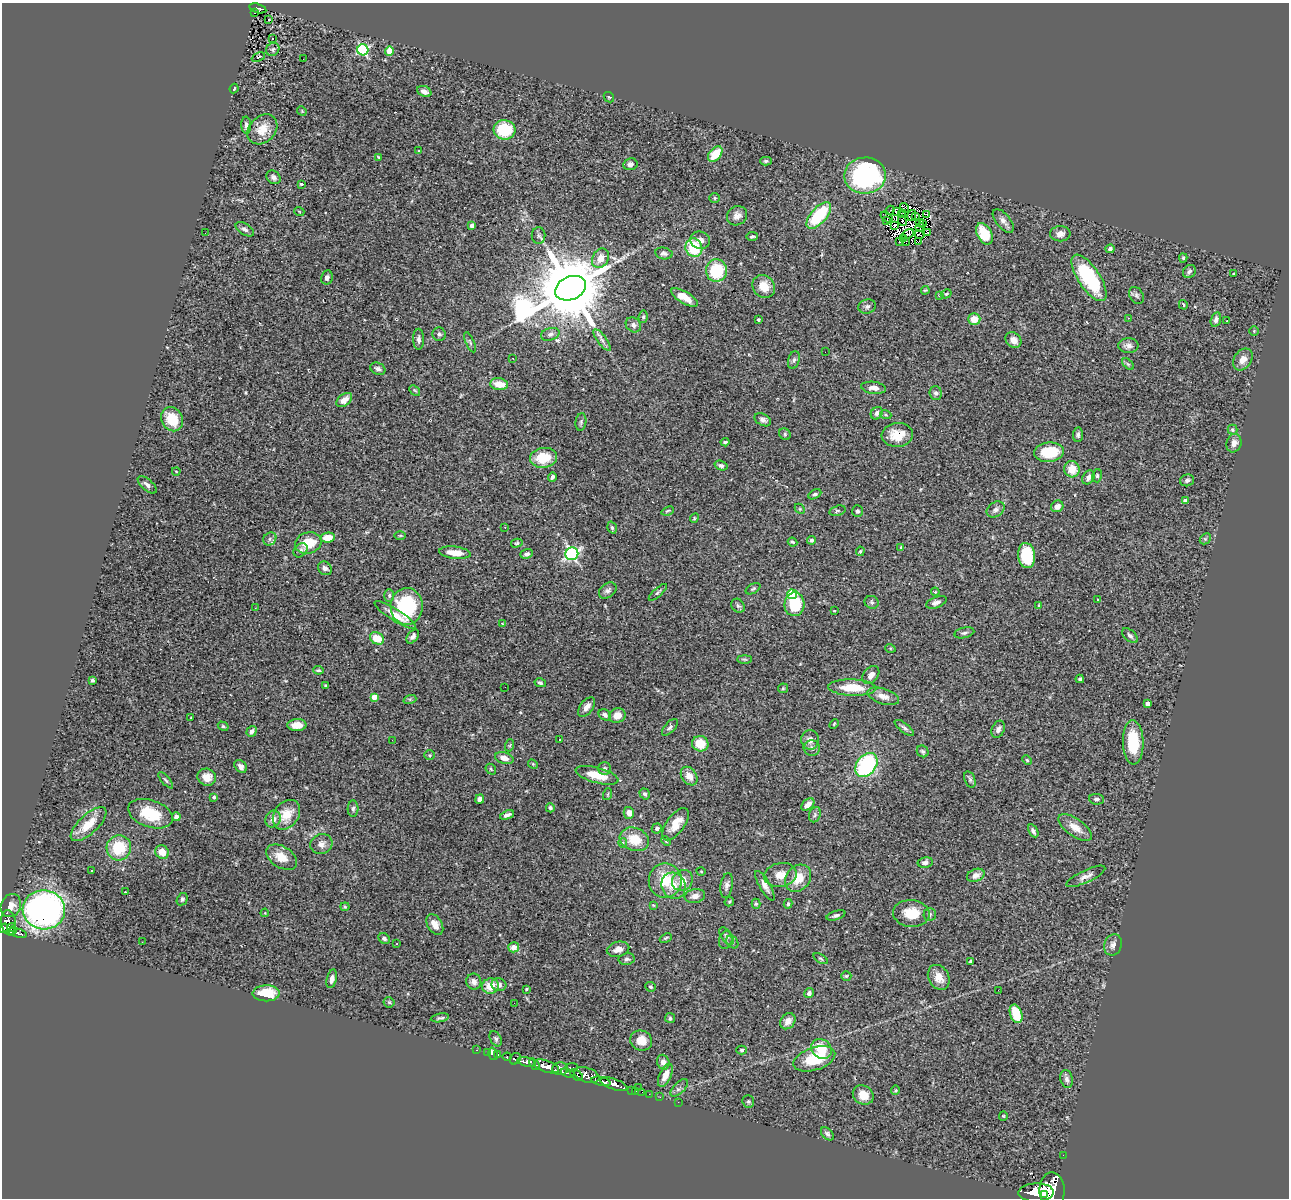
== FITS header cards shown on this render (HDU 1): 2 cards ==
NAXIS1  =                 1287
NAXIS2  =                 1196

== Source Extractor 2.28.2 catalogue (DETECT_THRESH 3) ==
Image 1287 x 1196 px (HDU 1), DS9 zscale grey, 1 PNG px = 1 image px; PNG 1291 x 1200 px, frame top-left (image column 1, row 1196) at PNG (2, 3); each listed source drawn as its Kron ellipse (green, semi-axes under 4 px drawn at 4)
Background 1.01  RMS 0.066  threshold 0.197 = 3 sigma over >= 5 px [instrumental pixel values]
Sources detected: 354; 5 with non-positive FLUX_AUTO (blend fragments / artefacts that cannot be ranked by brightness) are neither listed nor drawn; the other 349 listed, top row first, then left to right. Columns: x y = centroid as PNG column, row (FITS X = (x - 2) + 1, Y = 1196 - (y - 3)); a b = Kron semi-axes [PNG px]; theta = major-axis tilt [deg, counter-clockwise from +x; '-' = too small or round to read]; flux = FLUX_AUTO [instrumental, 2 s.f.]
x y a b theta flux
258 8 9 4 -15 94
254 13 3 2 - 9.6
269 19 2 2 - 4.7
272 39 3 3 - 45
273 49 7 6 - 10
363 50 5 5 - 550
389 51 4 4 - 94
258 57 7 3 24 4.1
303 59 2 2 - 1.8
234 89 5 3 - 5.6
424 91 7 5 -24 22
609 97 6 4 -43 5.6
302 111 5 4 - 4.2
246 125 8 5 -87 13
262 129 17 13 45 68
504 130 11 9 -5 190
419 151 3 3 - 4
715 154 9 5 49 100
379 157 4 4 - 4.3
766 161 6 4 0 7.1
630 164 7 6 - 18
865 176 21 18 3 670
274 177 8 6 -40 13
301 184 4 3 - 13
715 198 5 5 - 5.9
904 208 5 3 - 0.79
890 210 5 2 - 2.8
299 211 5 3 - 3.6
897 211 3 2 - 2.2
902 214 4 2 - 1.8
819 215 16 7 49 270
927 215 4 2 - 11
737 216 10 9 - 26
912 216 6 2 72 2.2
916 216 4 2 - 0.37
887 217 7 2 -37 8.2
886 220 3 3 - 4
902 221 5 2 - 2
1003 221 14 7 -50 24
919 222 4 2 - 6.1
922 223 2 2 - 3.9
472 225 4 3 - 19
894 225 2 2 - 4
920 227 5 3 - 3.5
245 229 10 5 -31 14
205 233 2 2 - 5.9
927 233 4 3 - 3.2
908 234 7 2 27 5.2
984 234 11 7 -62 130
1060 234 10 7 1 24
919 235 5 2 - 2.7
539 236 8 7 - 11
752 236 5 3 - 6.3
903 238 3 2 - 1.9
700 240 10 8 -14 24
900 241 4 2 - 8.2
919 241 3 2 - 6
906 242 4 2 - 1.3
694 248 9 8 - 170
1110 249 4 4 - 12
664 253 8 6 -11 13
601 258 10 8 58 45
1183 258 4 4 - 6.5
716 270 11 10 - 220
1189 271 7 6 - 11
1233 274 3 2 - 2.6
327 277 7 6 - 15
1089 278 27 11 -56 340
764 286 12 10 -50 69
571 288 16 11 24 61000
925 290 4 3 - 4.7
946 294 6 4 29 4.5
939 295 3 2 - 3.5
1136 295 9 6 -59 11
684 297 15 5 -31 57
1183 305 5 4 - 7.1
867 306 9 7 17 14
643 317 6 4 81 7.7
1128 318 3 2 - 7.5
974 319 6 6 - 57
1216 319 7 5 72 14
758 320 3 3 - 8.8
1227 320 3 2 - 24
633 325 8 7 - 17
1254 331 5 5 - 5.1
439 334 7 6 - 11
550 334 9 6 15 15
419 339 10 5 -89 15
602 340 13 4 -53 16
1013 340 9 7 -39 27
470 342 11 3 -67 7.3
1128 345 10 7 1 20
825 352 2 2 - 1.6
513 358 3 2 - 4.4
1243 359 12 8 56 40
794 360 9 5 75 11
1128 364 7 4 -44 7.2
378 369 8 6 -24 13
499 384 9 6 -8 66
873 388 12 6 -7 27
415 390 6 3 -44 5.6
936 393 7 6 - 12
344 400 9 5 38 35
877 413 6 5 - 13
886 415 5 3 - 5.2
172 419 12 10 -59 100
763 420 9 5 -28 15
581 422 9 5 83 7.8
1232 430 5 5 - 7.1
785 434 6 5 - 7.1
897 435 15 12 5 77
1078 435 7 5 85 12
725 442 4 3 - 7.4
1234 443 9 7 73 24
1049 452 15 9 6 160
543 458 14 10 8 130
721 466 6 4 -18 14
1072 469 8 7 - 68
176 471 4 2 - 2.8
1097 476 6 5 - 7.9
552 477 4 4 - 11
1088 477 7 5 52 23
1187 480 7 6 - 12
147 485 12 5 -42 16
815 494 7 4 27 9.6
1185 501 4 4 - 14
1057 506 6 5 - 29
800 509 6 4 -46 5.3
996 509 10 7 35 18
668 511 6 3 23 5.7
837 511 8 5 13 8.4
857 511 6 5 - 9.7
694 518 5 4 - 4.5
505 527 3 3 - 4.5
612 528 6 4 -72 8.6
400 535 6 4 1 4.5
327 538 7 5 5 57
270 539 7 6 - 11
1205 539 6 4 44 6.7
811 540 4 4 - 9
792 542 5 3 - 6.2
308 543 13 10 16 99
517 543 6 4 15 6.9
901 547 4 3 - 4.4
301 550 8 6 48 11
860 551 5 4 - 5.1
455 553 16 6 -6 69
527 554 6 4 20 13
572 554 6 6 - 760
1026 555 13 8 -84 200
325 568 7 6 - 16
753 589 8 4 31 7.9
608 591 9 7 38 16
658 592 11 4 42 8.7
935 592 4 3 - 3.9
792 594 5 4 - 290
389 595 6 5 - 7.2
1098 600 3 2 - 3.2
872 602 7 6 - 10
936 602 11 5 21 18
794 604 12 10 84 170
407 606 18 16 -89 340
738 606 7 6 - 11
1039 606 4 3 - 5.5
255 608 2 2 - 2.9
834 611 3 2 - 3.3
395 615 24 6 -32 56
502 623 3 3 - 3.6
964 633 10 5 13 11
413 636 8 5 54 16
1130 636 9 5 -42 12
377 638 7 6 - 78
890 648 5 3 - 4.1
744 659 7 4 0 5.6
318 670 5 3 - 5.6
871 675 10 7 50 26
1080 679 4 3 - 9.3
92 680 3 3 - 7.9
540 683 6 4 -13 7.3
326 685 3 2 - 5.1
505 687 3 2 - 3.5
783 688 5 5 - 5.2
852 688 24 8 -2 110
883 696 16 7 -18 36
374 697 4 4 - 45
410 699 6 4 17 6.5
1147 703 4 4 - 24
587 707 11 6 53 25
605 715 6 5 - 16
617 715 8 7 - 47
191 717 3 2 - 3.1
834 724 5 3 - 4.4
297 725 9 6 1 47
223 726 6 4 -29 6.2
670 727 10 5 47 12
904 728 12 4 -38 12
998 729 9 6 66 19
252 731 6 4 52 17
392 740 2 2 - 3
560 740 3 2 - 4.2
810 740 10 9 - 28
1133 742 22 10 -88 170
700 744 8 7 - 73
510 745 6 4 71 4.9
812 748 8 7 - 17
923 751 6 5 - 10
429 755 5 4 - 6
504 758 9 5 -16 30
1027 760 5 4 - 5
533 764 5 4 - 4.3
866 765 13 9 53 480
241 766 7 5 -47 19
605 768 6 6 - 10
491 769 6 4 -49 6.3
597 775 22 7 -15 100
689 776 10 7 -56 43
207 777 9 8 - 51
970 779 8 5 -72 11
166 780 10 3 -49 7.6
608 794 6 3 71 4.8
645 794 6 5 - 10
214 797 4 3 - 8.9
480 799 5 4 - 15
1096 799 7 5 -5 11
808 804 7 5 40 29
550 808 4 4 - 12
353 809 8 5 88 10
629 813 6 5 - 30
150 814 23 13 -18 140
286 815 16 12 53 84
507 815 7 4 22 15
815 815 8 5 69 10
176 817 4 4 - 17
273 819 8 7 - 26
89 824 22 9 43 82
676 824 19 9 54 72
1075 827 20 8 -35 54
657 828 5 5 - 10
1033 831 7 4 -60 14
634 839 15 11 -19 96
666 841 5 4 - 5.5
623 843 5 4 - 11
321 844 11 10 - 27
119 848 12 12 - 160
162 852 7 6 - 61
281 857 17 10 -32 64
925 862 7 5 10 15
92 871 3 2 - 4.5
701 871 4 3 - 3.4
780 875 16 12 10 52
976 875 9 6 22 27
1086 876 21 6 25 27
798 878 15 11 52 83
682 880 11 9 45 56
665 881 17 16 - 130
727 885 12 6 80 17
674 886 13 12 - 66
765 886 17 5 -60 26
125 892 4 2 - 4.6
695 896 10 7 11 27
182 899 6 5 - 8.3
729 902 5 4 - 5.5
756 904 5 4 - 5.6
788 904 4 3 - 7.1
653 905 4 4 - 4.5
11 906 12 9 65 27
345 907 4 4 - 4.5
44 910 21 19 -9 2000
265 913 4 3 - 3.7
911 913 18 13 -5 100
930 914 6 6 - 9.2
836 915 10 4 18 12
9 923 12 7 -83 870
435 924 11 7 -61 37
12 927 4 2 - 95
3 928 5 4 - 600
12 931 5 2 - 160
18 933 9 3 -14 150
727 936 10 5 -54 12
384 938 6 5 - 11
666 938 6 3 25 6.1
726 940 9 6 78 14
142 942 2 2 - 2
732 942 7 5 -50 10
397 944 3 3 - 12
1113 945 11 8 69 22
514 947 5 5 - 44
618 949 11 7 14 29
627 959 8 6 8 11
821 959 8 3 -30 6.1
970 961 3 2 - 4.6
846 976 5 5 - 6.2
939 977 13 10 -61 51
332 979 9 5 76 20
474 982 8 7 - 19
499 985 7 6 - 19
490 986 8 7 - 63
651 987 5 4 - 6.8
526 989 4 3 - 4.3
998 990 2 2 - 46
266 993 13 8 1 100
809 993 5 4 - 16
389 1002 5 5 - 6.1
514 1003 2 2 - 7.2
1016 1014 9 6 -71 120
440 1018 9 3 10 8.5
670 1018 5 5 - 6.5
788 1021 9 7 53 38
496 1039 8 5 -62 9.6
641 1041 11 10 - 52
821 1049 11 9 -39 100
477 1050 3 2 - 19
742 1050 5 4 - 7.7
488 1053 4 3 - 37
493 1054 6 3 -74 21
498 1055 3 3 - 52
507 1057 4 3 - 290
515 1059 6 5 - 290
814 1059 22 11 18 170
527 1062 9 4 -15 2100
663 1062 7 6 - 20
535 1064 6 4 -50 540
546 1066 13 5 -19 3700
572 1067 6 3 4 180
560 1069 8 6 3 1300
568 1073 7 3 -20 560
577 1075 7 4 -37 730
587 1075 13 7 -18 1200
665 1075 12 6 65 37
1067 1079 9 6 -78 15
601 1081 10 4 -13 1800
614 1084 14 5 -20 2000
638 1088 2 2 - 12
679 1088 11 5 45 15
631 1090 3 2 - 29
895 1090 4 3 - 4.4
635 1091 3 2 - 39
642 1092 2 2 - 15
649 1094 2 2 - 17
863 1095 11 9 -34 55
660 1097 2 2 - 13
678 1102 2 2 - 11
748 1102 6 5 - 7.7
1003 1116 4 4 - 4.2
827 1134 8 5 -46 11
1063 1155 2 2 - 11
1052 1190 18 12 -88 7900
1036 1193 17 9 1 6400
1045 1194 2 2 - 5400
At the frame edge (FLAGS 8, measured only in part): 2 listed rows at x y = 3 928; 1052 1190
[5 non-positive-flux detections neither listed nor drawn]